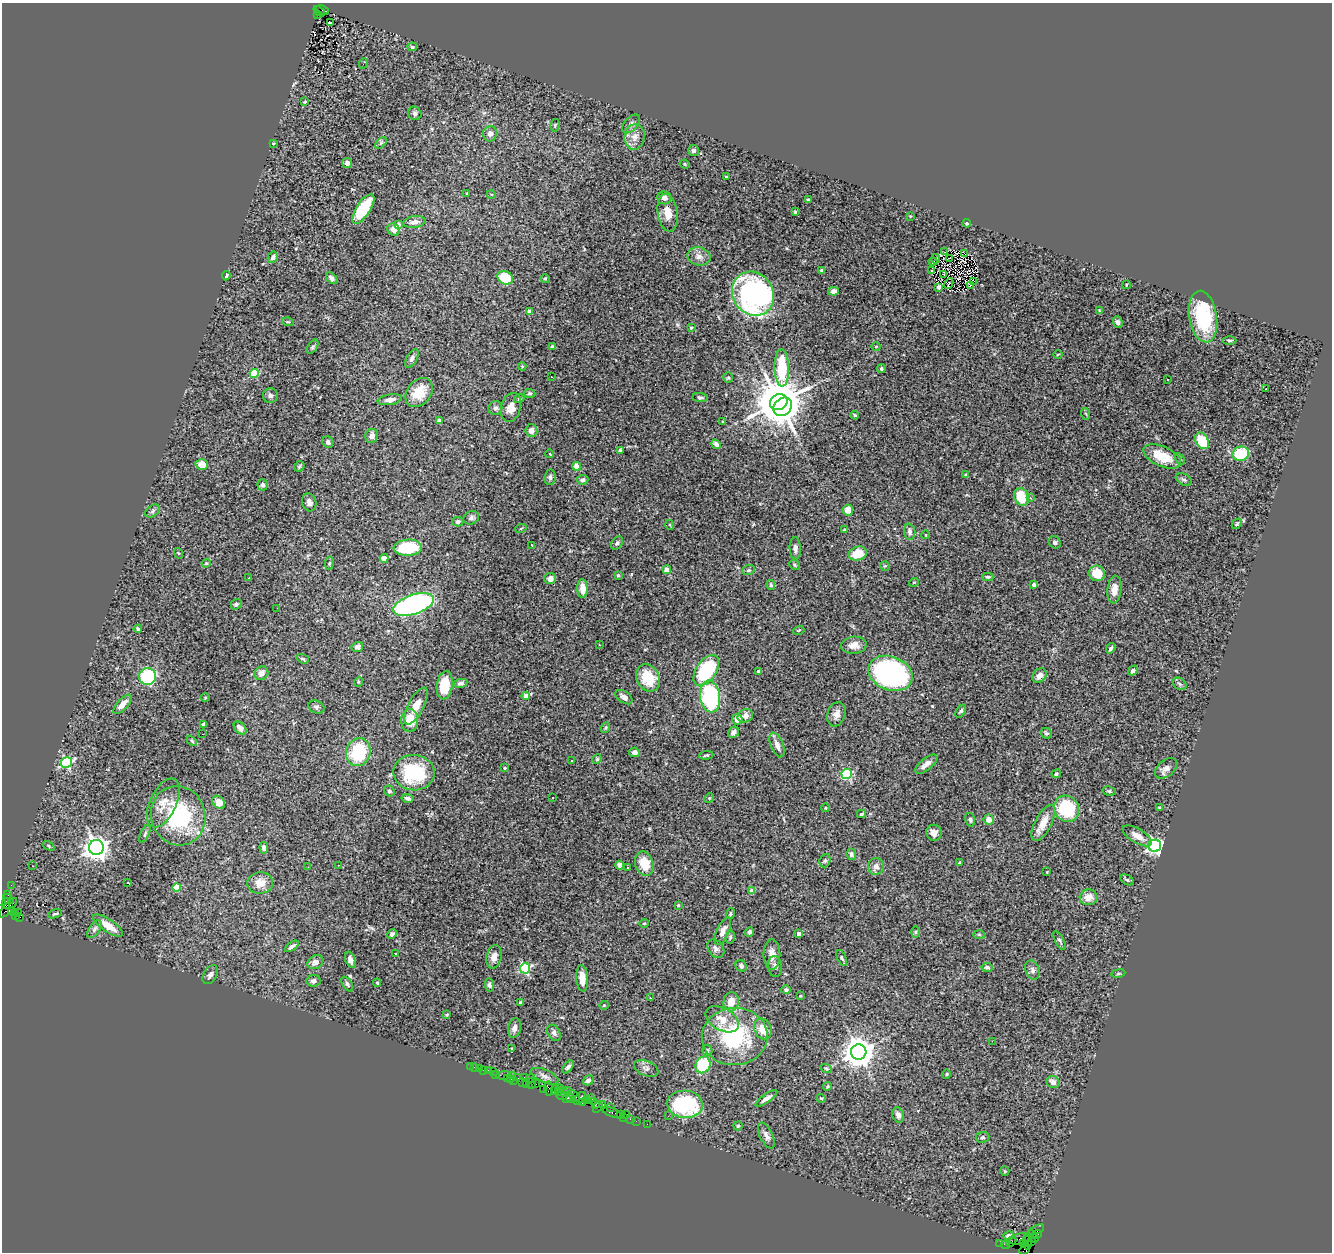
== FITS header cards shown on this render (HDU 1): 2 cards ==
NAXIS1  =                 1330
NAXIS2  =                 1250

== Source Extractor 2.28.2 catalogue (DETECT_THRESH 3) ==
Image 1330 x 1250 px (HDU 1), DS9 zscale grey, 1 PNG px = 1 image px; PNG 1334 x 1254 px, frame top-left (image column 1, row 1250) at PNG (2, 3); each listed source drawn as its Kron ellipse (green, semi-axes under 4 px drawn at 4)
Background 3.9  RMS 0.083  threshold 0.249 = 3 sigma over >= 5 px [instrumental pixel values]
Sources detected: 372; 3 with non-positive FLUX_AUTO (blend fragments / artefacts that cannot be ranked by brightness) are neither listed nor drawn; the other 369 listed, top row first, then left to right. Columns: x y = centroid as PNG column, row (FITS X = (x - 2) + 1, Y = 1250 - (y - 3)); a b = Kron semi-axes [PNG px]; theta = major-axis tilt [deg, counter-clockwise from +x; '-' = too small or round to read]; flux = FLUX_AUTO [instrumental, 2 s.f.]
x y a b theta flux
322 10 7 4 -24 650
319 11 7 3 -40 680
318 15 3 2 - 440
331 22 3 2 - 18
412 47 5 4 - 9.3
363 63 5 2 - 4.5
305 102 4 3 - 5.1
415 113 7 6 - 14
631 124 11 6 46 20
555 125 6 4 78 7.4
490 134 8 7 - 29
634 137 13 10 81 43
273 143 4 3 - 4
381 143 7 4 45 10
693 151 5 5 - 15
347 163 5 5 - 29
685 164 5 4 - 6.6
726 177 3 3 - 11
467 193 3 3 - 6.2
491 194 4 3 - 4
664 198 7 6 - 31
808 199 3 3 - 5.5
363 209 17 7 57 250
795 212 3 3 - 5.2
668 213 19 10 -81 65
910 216 3 2 - 3.8
414 222 11 6 8 33
967 223 4 3 - 6
398 225 4 4 - 31
393 230 6 5 - 34
945 252 2 2 - 4.8
964 254 3 2 - 0.92
699 256 11 9 -14 34
273 257 6 4 60 16
935 259 5 3 - 5.2
950 259 2 2 - 6.1
933 262 4 2 - 8.2
822 270 4 3 - 9.6
932 271 4 2 - 4.5
943 275 4 3 - 7.3
226 276 5 3 - 11
332 278 7 4 -46 16
505 278 8 6 -29 160
545 279 5 4 - 7.1
974 281 2 2 - 5.4
949 284 5 2 - 2
970 285 2 2 - 2
1126 285 4 3 - 4.4
939 287 4 3 - 9.7
833 291 5 4 - 22
753 294 23 20 -55 1400
1099 310 3 3 - 4.2
530 312 4 4 - 46
1203 317 26 14 -81 380
288 322 6 3 -16 6.7
1118 322 6 5 - 19
691 328 3 2 - 7
1229 340 7 2 0 7.5
876 346 4 3 - 4
313 347 8 4 57 9.8
552 347 4 3 - 10
1058 354 4 3 - 5
412 358 10 5 61 18
522 366 4 3 - 5
782 368 18 7 -88 260
881 369 4 4 - 9.3
254 373 4 4 - 230
551 377 3 2 - 10
728 378 5 5 - 7.8
1168 379 3 3 - 12
1266 388 3 3 - 34
419 392 16 12 52 120
530 393 6 4 -2 8.5
270 396 7 7 - 15
700 397 7 4 -5 11
519 399 5 3 - 7.2
390 400 12 5 9 30
779 402 9 8 - 26000
511 407 15 9 74 46
783 407 10 8 45 4100
495 408 7 6 - 15
1086 414 6 3 -71 6.6
855 415 4 3 - 6.7
439 420 4 3 - 11
723 422 3 3 - 5.9
531 430 6 6 - 28
372 436 7 6 - 24
1202 441 9 6 -61 200
328 442 6 5 - 17
716 444 5 4 - 17
620 450 4 4 - 7.6
550 454 4 3 - 3.8
1241 454 8 7 - 230
1162 456 20 10 -24 140
1180 459 6 4 -63 8.2
202 464 6 5 - 56
299 466 6 4 45 7.4
577 466 4 4 - 120
966 475 4 3 - 9
550 477 8 5 82 14
1184 479 8 5 -28 13
583 480 5 5 - 22
263 485 5 5 - 12
1021 497 9 7 -64 140
1030 498 4 4 - 7.6
309 502 9 7 -73 23
848 510 5 5 - 51
152 511 8 5 38 12
471 518 8 6 26 17
458 522 5 5 - 16
1237 524 6 4 45 7.8
670 525 5 3 - 5
521 528 6 3 20 5.6
845 530 3 3 - 10
910 532 8 5 -83 18
926 535 4 2 - 3.7
1055 542 6 5 - 11
617 543 7 5 53 13
532 545 3 2 - 40
408 548 14 8 4 250
795 548 11 5 -87 21
178 553 5 3 - 5.3
858 554 9 7 17 110
384 558 4 4 - 91
206 563 4 4 - 6.3
329 563 7 3 81 6.8
795 565 6 4 -38 6.8
885 566 5 5 - 7
667 570 4 4 - 63
748 570 6 5 - 9.1
1097 573 8 7 - 110
618 575 4 3 - 6.7
988 577 6 4 1 9.9
249 578 3 2 - 8.5
550 578 6 5 - 32
914 582 5 3 - 4.5
771 585 5 4 - 9.7
1034 585 3 3 - 25
582 589 9 5 -88 58
1114 590 14 7 84 46
236 604 5 5 - 12
413 604 21 9 18 1100
277 608 2 2 - 6.1
138 629 4 3 - 10
799 630 5 3 - 5.3
599 645 2 2 - 4
854 645 13 8 4 42
357 647 6 5 - 17
1111 648 5 3 - 13
303 659 6 4 -19 8.1
706 670 17 10 55 440
1133 670 5 4 - 16
759 671 3 3 - 9.3
261 673 7 6 - 36
890 673 23 16 -22 1300
1039 675 8 6 46 39
148 677 8 8 - 400
648 678 14 11 -61 160
358 682 5 3 - 5.3
461 683 7 4 11 15
1180 684 7 5 -36 11
445 685 14 8 81 110
526 696 4 4 - 45
624 697 9 5 -36 22
710 697 16 10 -82 520
205 698 5 3 - 4.8
122 704 12 5 48 44
416 706 20 8 61 64
316 707 8 6 -24 13
961 711 7 4 56 10
836 714 12 9 71 36
745 716 8 6 26 33
737 719 5 5 - 47
410 720 11 8 89 80
203 724 4 3 - 32
240 728 7 5 -44 26
606 728 6 3 70 5.9
734 732 6 5 - 26
1046 733 6 5 - 11
202 734 3 2 - 4.5
192 741 6 3 -46 6.9
777 745 13 6 -67 35
358 752 14 12 72 300
634 752 6 4 -5 19
706 755 7 3 6 7.9
597 759 5 4 - 6.2
571 761 2 2 - 4.7
66 763 5 5 - 610
926 764 13 6 39 33
505 768 3 3 - 7.1
1166 768 13 8 40 28
414 773 20 17 -4 330
847 774 5 5 - 500
1056 774 5 4 - 11
389 791 5 5 - 10
1109 791 7 4 -8 9.1
407 798 6 4 -12 15
552 798 2 2 - 3.6
709 798 5 4 - 5.8
219 802 7 5 -46 58
163 803 26 13 65 81
1159 807 3 3 - 7.3
826 808 4 3 - 4.3
1067 809 14 12 -55 350
861 814 4 3 - 8.3
178 816 30 27 -73 510
989 819 5 5 - 47
970 820 7 5 -75 11
1043 823 20 8 62 71
934 833 8 7 - 31
145 834 9 3 65 8.9
1137 836 16 7 -31 47
49 846 6 4 -34 6.7
1155 846 6 6 - 1700
96 847 7 7 - 4600
264 848 6 4 -83 20
851 854 6 4 -83 12
825 861 7 5 69 8.8
959 863 4 3 - 6.5
644 864 12 9 -73 110
338 865 3 2 - 8.2
620 865 4 4 - 28
33 866 3 2 - 5.8
876 866 8 8 - 28
308 867 2 2 - 2.4
628 868 3 3 - 18
1047 872 3 2 - 4.6
1127 880 7 4 -30 9.3
128 883 3 2 - 9.8
260 883 13 10 6 62
11 885 2 2 - 52
177 887 4 4 - 160
752 891 4 4 - 60
8 894 3 2 - 130
1089 897 9 7 4 53
8 899 5 3 - 290
6 904 5 4 - 710
678 905 3 3 - 6
8 908 12 5 49 1200
12 911 4 3 - 950
18 912 2 2 - 35
55 914 7 3 17 8.3
730 914 5 4 - 8.3
16 915 3 3 - 92
20 917 3 2 - 710
644 923 5 4 - 6.5
108 926 17 6 -34 80
94 929 10 5 53 18
723 931 15 6 66 35
749 932 4 4 - 12
915 932 6 4 -90 6.3
392 934 5 4 - 14
799 934 4 4 - 22
979 935 6 4 -2 7.8
730 937 6 4 72 8
1059 940 10 4 -62 11
292 946 8 3 35 18
716 949 10 7 -52 20
395 953 3 3 - 14
772 955 15 8 90 42
494 957 12 7 77 35
842 958 9 4 -66 9.9
350 960 8 5 -69 23
315 962 8 6 31 27
741 966 6 5 - 12
775 966 10 7 -83 23
987 967 5 4 - 12
525 968 5 5 - 530
1032 970 10 7 -73 19
1118 973 7 3 9 6.8
210 975 10 6 59 21
582 978 13 6 -86 52
313 981 7 5 7 18
377 983 4 4 - 9.1
347 984 8 4 -56 11
489 985 7 4 -83 12
786 990 5 4 - 11
800 996 3 3 - 4
650 998 3 2 - 13
731 1002 9 7 85 68
520 1003 3 3 - 8.8
604 1005 5 3 - 4.6
447 1014 4 2 - 4
722 1019 18 11 -30 79
514 1028 10 6 77 25
763 1029 11 8 -67 83
554 1033 9 6 -58 20
735 1036 33 28 6 530
992 1041 2 2 - 47
512 1048 4 2 - 4.4
707 1050 5 5 - 10
859 1052 7 7 - 9000
703 1065 8 7 - 250
471 1066 3 2 - 12
474 1067 3 2 - 23
568 1067 7 4 51 16
479 1068 2 2 - 60
646 1068 13 7 -22 24
826 1068 6 3 -18 5.9
483 1070 3 2 - 61
488 1071 4 3 - 140
493 1071 2 2 - 38
495 1074 3 2 - 62
946 1074 5 3 - 5.2
504 1075 7 3 5 380
513 1075 3 2 - 150
545 1076 15 6 -23 25
524 1077 2 2 - 100
507 1078 3 3 - 160
517 1078 3 2 - 220
531 1078 5 3 - 300
511 1079 3 3 - 120
514 1080 2 2 - 130
588 1080 5 4 - 15
522 1082 3 2 - 130
1053 1082 7 6 - 28
531 1083 5 2 - 95
527 1084 3 2 - 110
536 1084 2 2 - 110
827 1087 4 2 - 5.2
548 1088 7 4 -86 470
560 1089 4 2 - 520
544 1090 4 3 - 310
555 1090 5 3 - 250
567 1090 2 2 - 100
559 1092 4 3 - 720
564 1092 2 2 - 140
562 1096 5 3 - 450
574 1096 7 2 -39 460
568 1097 6 3 60 450
580 1098 7 4 48 1100
590 1098 2 2 - 56
766 1098 13 4 36 25
821 1098 5 3 - 5.7
571 1099 4 3 - 220
587 1100 3 2 - 110
593 1101 2 2 - 300
583 1102 4 3 - 210
603 1104 3 3 - 320
685 1104 18 14 -4 520
595 1105 2 2 - 47
598 1107 6 2 57 180
610 1107 2 2 - 44
612 1113 10 3 -20 330
626 1114 2 2 - 240
620 1115 3 2 - 150
898 1115 8 6 -71 23
668 1116 3 2 - 3.1
624 1117 3 2 - 120
630 1119 2 2 - 43
636 1121 2 2 - 45
647 1124 2 2 - 58
738 1126 4 4 - 6.8
766 1136 14 6 -64 25
983 1137 7 5 3 9.1
1005 1171 5 4 - 5.5
1036 1230 8 2 26 200
1037 1234 4 3 - 330
1009 1235 5 4 - 17
1033 1236 7 2 -57 490
1028 1238 4 3 - 630
1020 1239 11 5 12 1100
1032 1241 3 3 - 120
1011 1242 5 2 - 150
1027 1242 7 3 86 470
1000 1243 2 2 - 43
1024 1244 3 3 - 160
1005 1245 4 2 - 140
1025 1250 5 3 - 120
At the frame edge (FLAGS 8, measured only in part): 1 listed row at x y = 1025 1250
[3 non-positive-flux detections neither listed nor drawn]